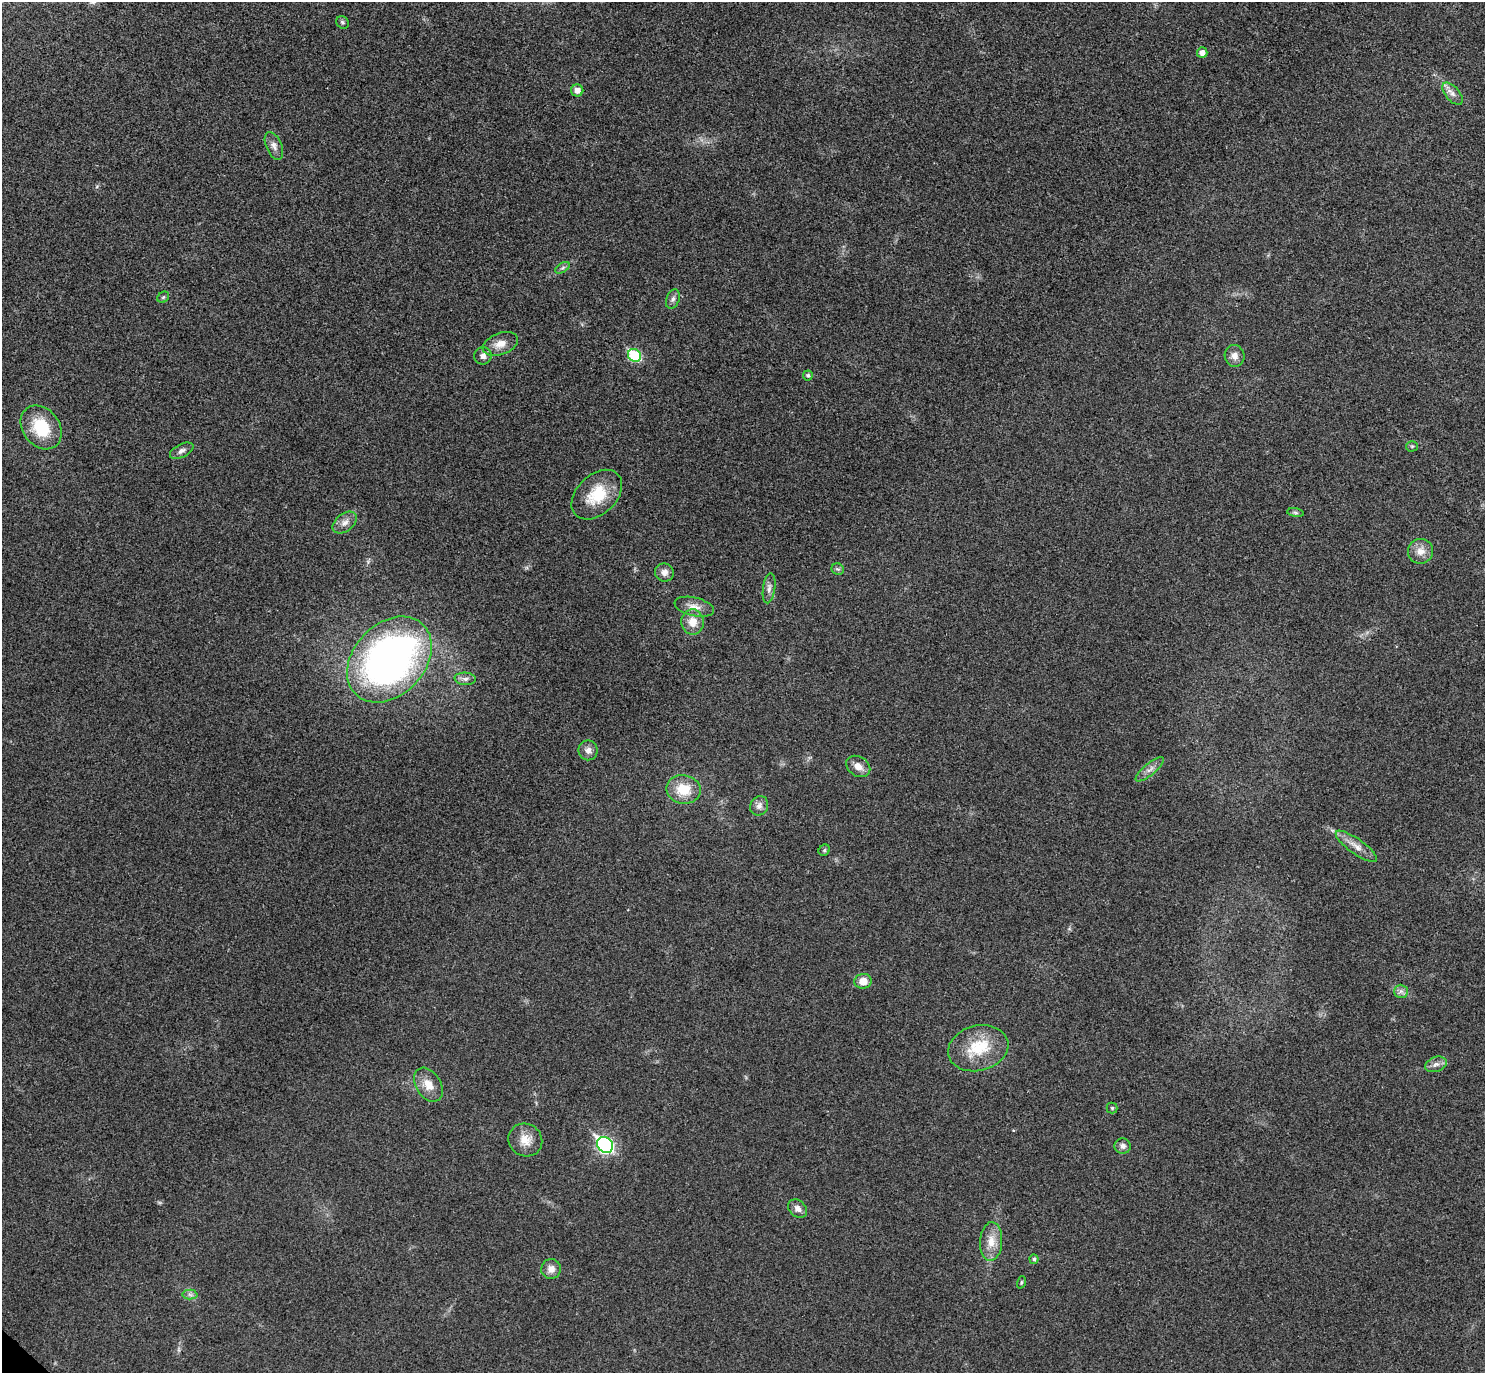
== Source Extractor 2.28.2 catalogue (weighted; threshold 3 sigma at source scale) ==
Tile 10 of 4 x 4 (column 2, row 3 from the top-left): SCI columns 1529-3011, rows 1572-2942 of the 6023 x 6026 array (HDU 1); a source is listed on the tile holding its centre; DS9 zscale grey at full resolution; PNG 1487 x 1375 px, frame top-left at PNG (2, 2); each listed source drawn as its Kron ellipse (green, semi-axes under 4 px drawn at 4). Shown black and unused: <1% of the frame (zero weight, under 3 of 4 exposures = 6% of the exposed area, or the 3 px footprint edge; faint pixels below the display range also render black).
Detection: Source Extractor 2.28.2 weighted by HDU 2 'WHT'; one run over the whole footprint, this tile lists its part. Background 0.0272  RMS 0.0062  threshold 0.0281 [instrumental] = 3 sigma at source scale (4.5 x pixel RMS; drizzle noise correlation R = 1.50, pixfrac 1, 0.05/0.05 arcsec/px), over >= 5 px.
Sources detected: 49; all 49 listed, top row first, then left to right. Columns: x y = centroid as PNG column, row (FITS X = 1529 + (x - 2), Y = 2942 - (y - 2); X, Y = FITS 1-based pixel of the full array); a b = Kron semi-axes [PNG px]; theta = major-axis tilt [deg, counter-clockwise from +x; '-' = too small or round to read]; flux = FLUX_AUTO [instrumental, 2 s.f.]
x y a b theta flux
342 22 7 6 - 1.2
1202 53 5 5 - 3.7
577 90 6 6 - 3.8
1453 94 13 7 -49 3.5
274 146 15 8 -66 3.3
562 268 8 4 31 1.5
163 297 6 5 - 0.91
673 299 10 6 67 2.1
500 344 18 11 20 6.7
634 355 7 6 - 40
483 356 9 8 - 2.9
1235 356 11 10 - 4.2
808 375 5 5 - 1.3
41 427 24 18 -52 26
1412 446 5 5 - 0.88
182 451 13 6 27 2.5
597 495 29 20 44 22
1295 513 8 4 -9 1.2
345 523 14 8 38 4.3
1421 551 12 12 - 6.4
838 569 6 5 - 1.2
664 572 9 9 - 3.8
769 588 15 6 82 3.2
694 607 20 9 -13 6
693 622 12 11 - 8.4
389 659 48 35 47 290
465 679 11 6 -4 2.4
588 750 10 9 - 3.8
858 766 13 9 -34 5
1150 769 18 5 39 3.6
684 789 17 14 -10 16
759 806 10 9 - 3.2
1356 846 25 7 -35 6.1
824 850 6 5 - 1.1
863 981 9 7 13 6.7
1401 991 7 6 - 2.1
978 1048 30 22 14 25
1436 1064 11 7 19 3.2
428 1085 18 12 -57 8.5
1112 1108 5 5 - 0.92
525 1140 17 16 - 8.4
605 1145 9 7 -43 150
1123 1146 8 7 - 2.7
798 1209 10 8 -42 3.3
991 1241 19 11 87 8.7
1034 1259 4 4 - 1.1
551 1269 10 9 - 4.6
1021 1282 6 4 72 0.91
190 1295 7 5 -2 1.6